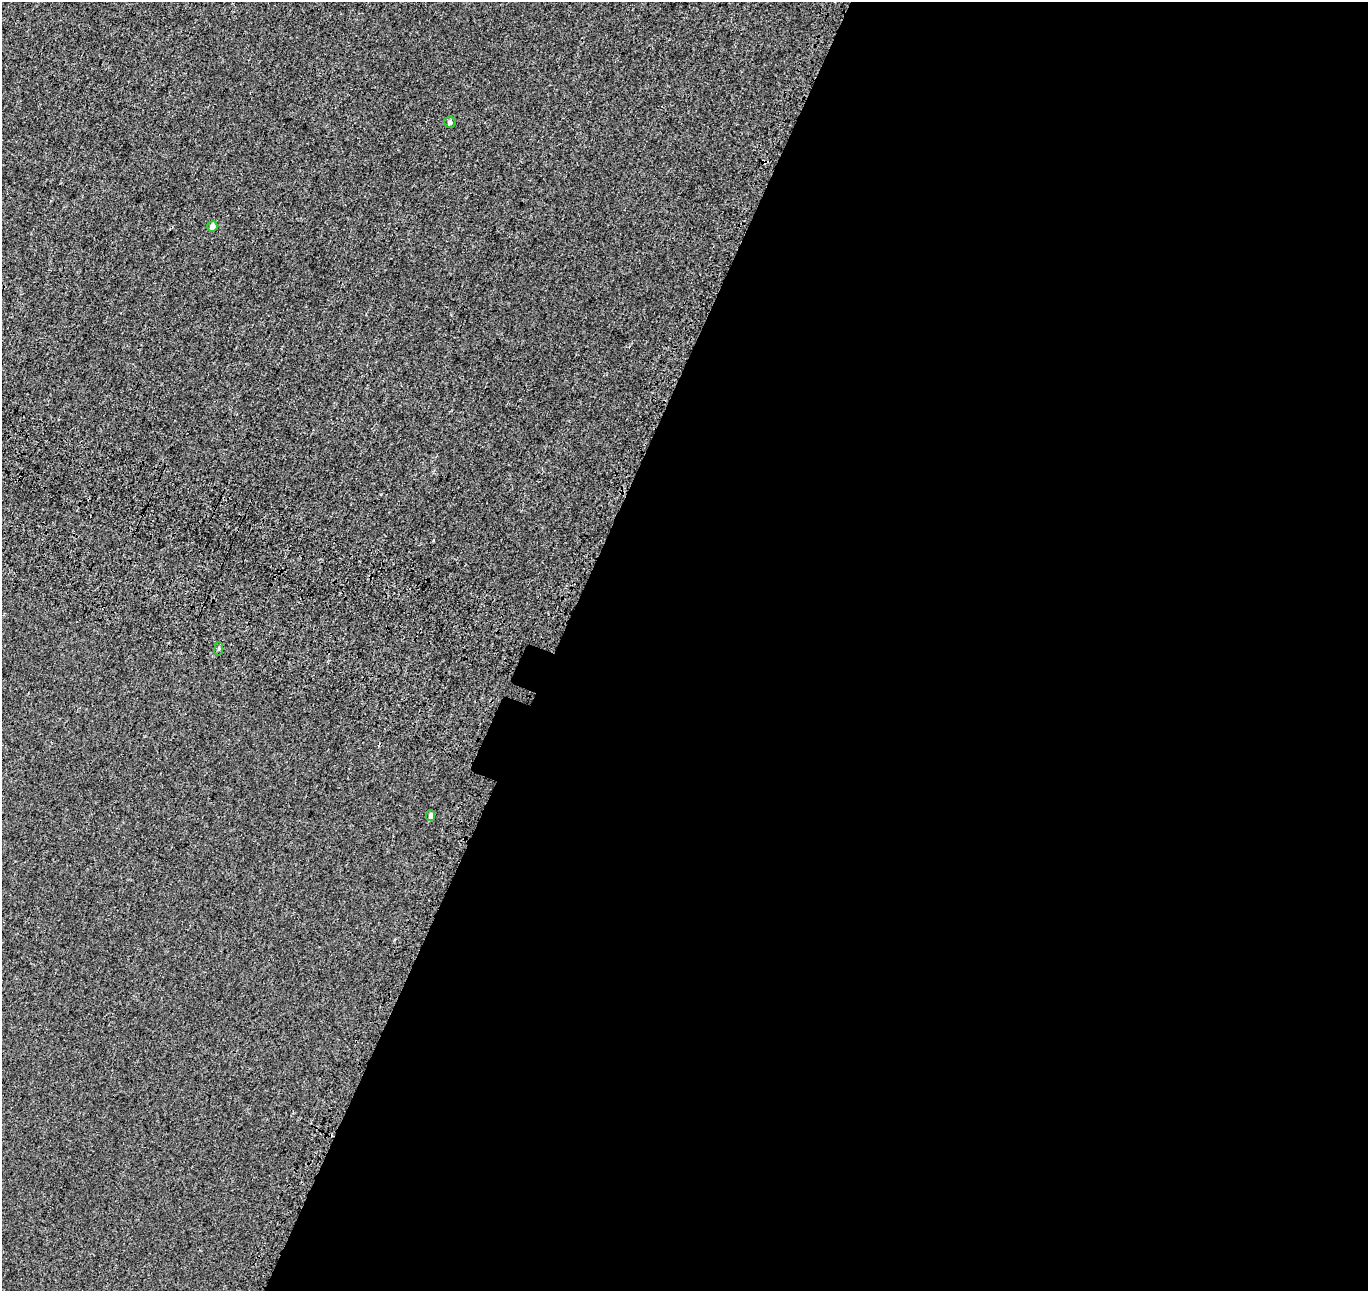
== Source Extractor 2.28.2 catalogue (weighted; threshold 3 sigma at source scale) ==
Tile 12 of 4 x 4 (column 4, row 3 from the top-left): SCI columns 4233-5598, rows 1617-2905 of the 5742 x 5874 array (HDU 1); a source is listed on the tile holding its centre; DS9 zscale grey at full resolution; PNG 1370 x 1293 px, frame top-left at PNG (2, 2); each listed source drawn as its Kron ellipse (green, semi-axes under 4 px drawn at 4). Shown black and unused: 60% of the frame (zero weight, under 3 of 4 exposures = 9% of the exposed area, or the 3 px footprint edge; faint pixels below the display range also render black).
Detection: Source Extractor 2.28.2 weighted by HDU 2 'WHT'; one run over the whole footprint, this tile lists its part. Background 0.001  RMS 0.0029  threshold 0.0131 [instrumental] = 3 sigma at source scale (4.5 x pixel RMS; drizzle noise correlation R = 1.50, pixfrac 1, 0.0396/0.0396 arcsec/px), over >= 5 px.
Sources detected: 4; all 4 listed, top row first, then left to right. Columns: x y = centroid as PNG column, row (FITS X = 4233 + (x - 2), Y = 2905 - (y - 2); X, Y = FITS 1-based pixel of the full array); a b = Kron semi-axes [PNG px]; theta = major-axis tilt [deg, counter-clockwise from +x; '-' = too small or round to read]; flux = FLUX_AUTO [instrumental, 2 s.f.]
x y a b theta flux
450 122 5 5 - 0.9
212 226 5 5 - 1.6
219 649 7 3 82 0.4
431 816 5 4 - 0.91